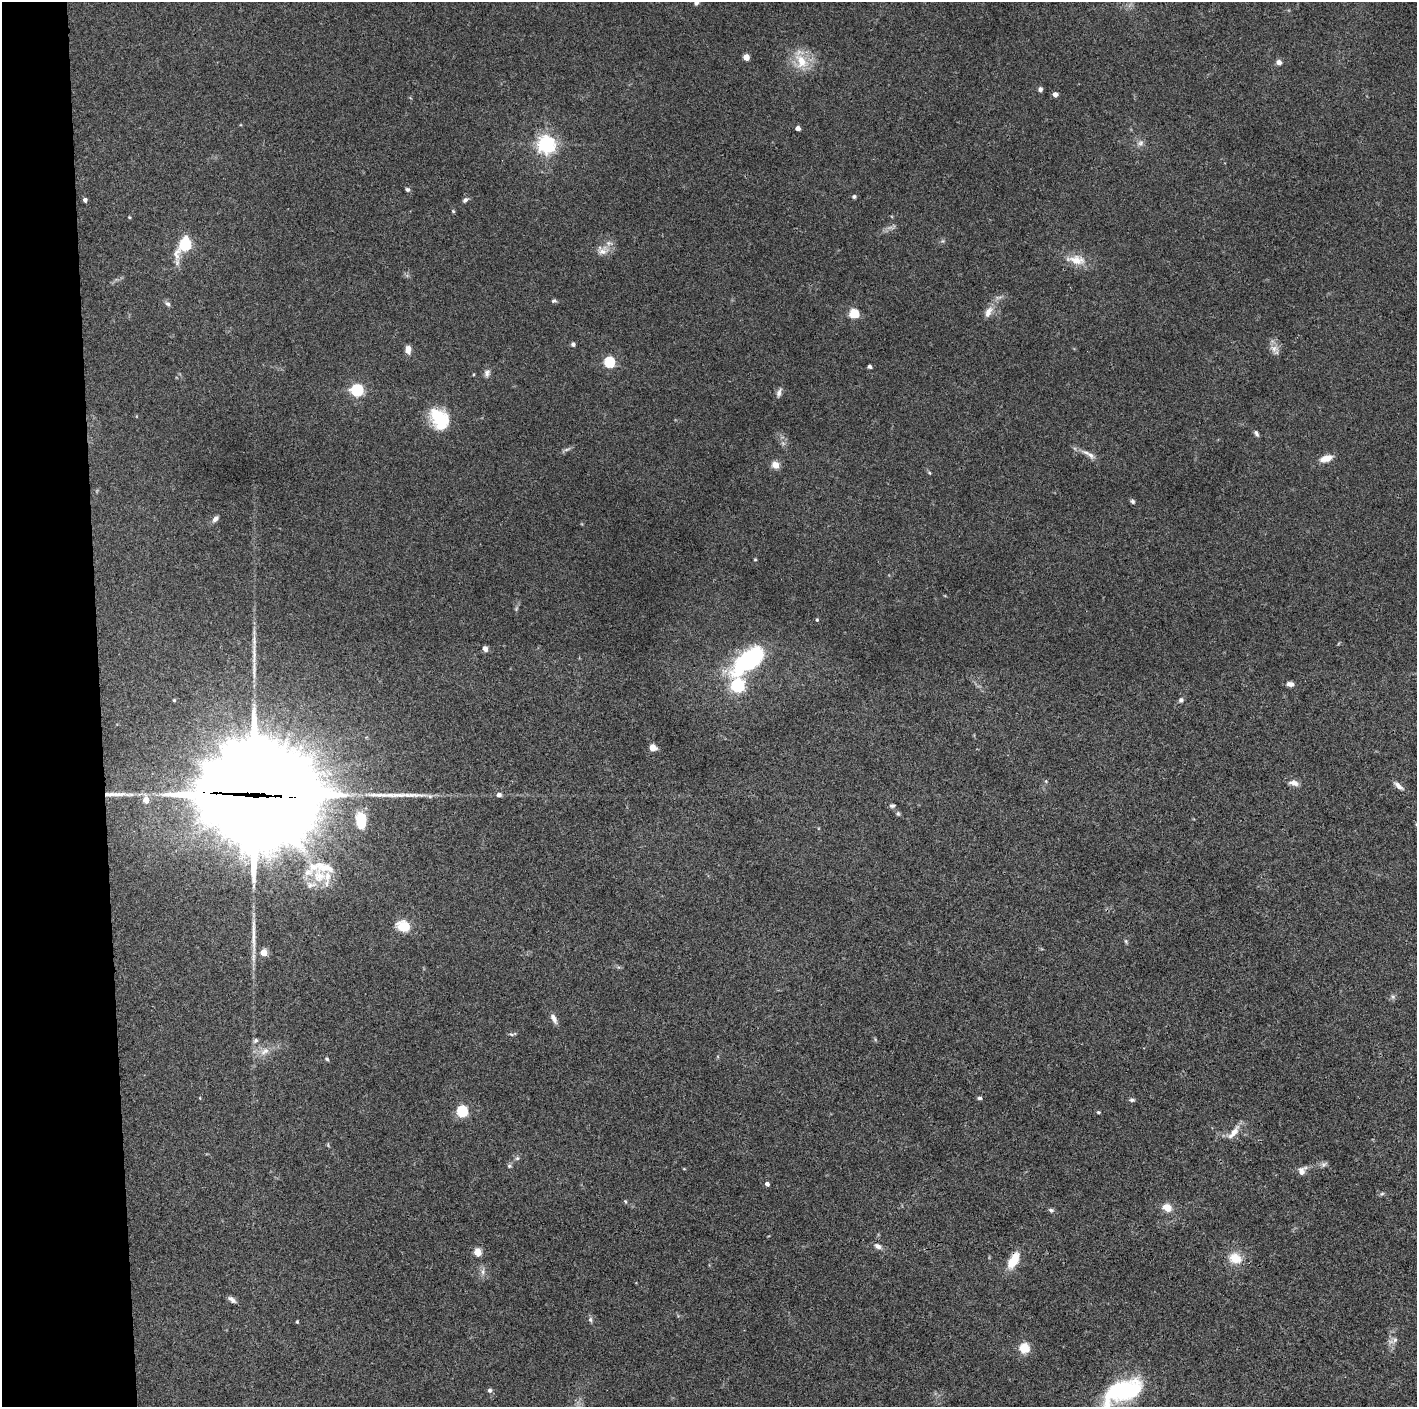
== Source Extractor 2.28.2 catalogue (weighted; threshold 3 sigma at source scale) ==
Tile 4 of 3 x 3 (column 1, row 2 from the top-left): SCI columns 1-1415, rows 1408-2812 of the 4244 x 4223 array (HDU 1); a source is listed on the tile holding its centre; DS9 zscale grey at full resolution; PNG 1419 x 1409 px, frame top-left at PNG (2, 2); no overlay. Shown black and unused: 7% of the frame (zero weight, under 3 of 4 exposures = <1% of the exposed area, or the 3 px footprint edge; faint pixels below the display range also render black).
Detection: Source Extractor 2.28.2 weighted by HDU 2 'WHT'; one run over the whole footprint, this tile lists its part. Background 0.0731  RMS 0.0055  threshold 0.0249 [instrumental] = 3 sigma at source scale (4.5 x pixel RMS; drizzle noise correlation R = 1.50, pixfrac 1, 0.05/0.05 arcsec/px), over >= 5 px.
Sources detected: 104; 3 inside a brighter object's white glare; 5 long thin detections or spike segments (spike, bleed or trail) — not listed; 3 inside a brighter listed object's ellipse — not listed separately; the other 93 listed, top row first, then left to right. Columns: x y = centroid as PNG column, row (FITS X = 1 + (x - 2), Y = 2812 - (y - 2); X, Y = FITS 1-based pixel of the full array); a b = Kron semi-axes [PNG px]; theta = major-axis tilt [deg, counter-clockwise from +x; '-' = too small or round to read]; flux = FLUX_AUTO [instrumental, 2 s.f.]
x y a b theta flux
696 2 7 5 60 1.7
746 57 4 4 - 8.5
801 61 22 15 -75 12
1279 62 5 5 - 2.8
1040 89 5 4 - 1.8
1055 94 4 4 - 2.9
798 128 4 4 - 2.8
1141 143 9 6 41 1.9
546 144 6 6 - 240
407 189 5 5 - 1.1
854 196 5 5 - 1
85 200 4 4 - 1.5
465 200 7 5 34 1.3
453 211 5 4 - 0.64
129 217 4 3 - 0.54
185 244 8 6 57 67
602 252 12 8 5 3.7
1076 260 28 12 -9 8.9
554 301 7 5 11 0.99
168 304 8 6 -42 1.4
988 312 16 8 64 4.2
854 313 8 8 - 10
573 344 5 4 - 1.4
1274 349 11 8 -70 3.3
408 350 9 6 90 3.8
609 362 5 5 - 50
869 366 4 4 - 1.2
487 373 10 7 71 2.1
357 390 6 5 - 71
779 392 12 6 70 2
440 419 26 18 -58 24
1256 433 9 4 -63 1.3
566 449 9 4 19 1.2
1091 455 12 6 -42 2.5
1326 458 15 7 15 5.1
775 465 6 6 - 5.7
930 473 5 3 - 0.57
1132 501 6 5 - 1
215 519 9 5 45 2
755 559 4 3 - 0.53
817 620 5 4 - 0.71
485 649 5 4 - 2.8
748 660 47 21 42 59
1290 684 9 6 -5 2.1
737 686 6 6 - 110
174 700 3 3 - 0.63
1181 700 6 6 - 1.3
653 747 5 5 - 6.1
1294 783 13 7 -10 3
1398 786 15 6 -40 2.6
254 795 41 38 -43 11000
499 795 5 4 - 2.2
146 800 5 4 - 6.8
892 806 7 5 8 1.1
898 814 6 5 - 0.84
361 821 18 10 -87 14
319 876 20 17 -27 15
404 926 13 11 -12 12
1126 941 6 4 -88 0.76
263 953 4 4 - 10
1393 997 6 4 -46 1
554 1018 12 6 -63 3.1
511 1034 7 4 -11 0.95
256 1040 8 6 43 1.2
265 1051 14 7 35 4.2
327 1059 5 4 - 0.74
980 1098 6 4 1 1
1132 1100 7 4 -8 1.1
462 1111 5 5 - 56
1098 1112 4 3 - 0.66
1234 1132 22 7 52 5.4
517 1158 6 5 - 1
1323 1164 9 6 35 1.5
509 1166 6 5 - 0.89
684 1169 5 3 - 0.42
1301 1171 10 8 -69 3.1
767 1184 4 4 - 2.1
1382 1194 6 4 29 0.83
625 1201 5 4 - 0.64
1167 1207 6 5 - 10
1051 1210 8 5 -11 1.1
878 1246 9 6 -28 2.4
478 1252 5 4 - 16
1235 1258 16 13 -27 9
1013 1260 16 8 61 13
483 1272 8 6 72 1.9
232 1299 11 5 -39 2.1
590 1320 7 5 -88 1.2
297 1322 4 3 - 0.55
1395 1340 7 6 - 1.7
1024 1348 5 5 - 34
489 1390 6 5 - 1.3
1120 1392 47 22 30 52
Overlapping masked pixels (flux is a lower limit): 2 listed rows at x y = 254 795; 1013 1260
Isophote crosses this tile's border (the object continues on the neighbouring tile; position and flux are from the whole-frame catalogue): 2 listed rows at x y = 696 2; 1120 1392